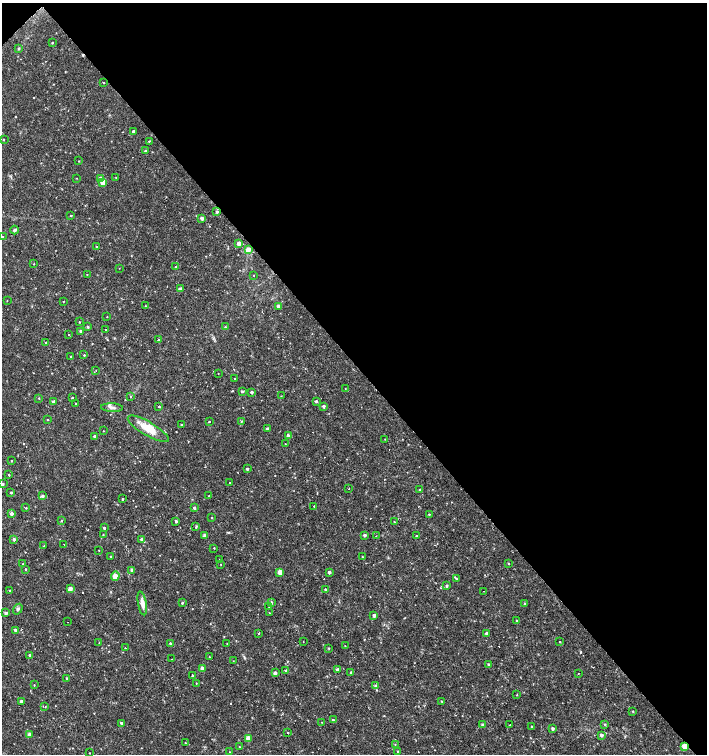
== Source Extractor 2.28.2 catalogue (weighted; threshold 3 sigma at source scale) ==
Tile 3 of 4 x 4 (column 3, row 1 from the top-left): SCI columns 3028-4436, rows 4511-6014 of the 5991 x 6017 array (HDU 1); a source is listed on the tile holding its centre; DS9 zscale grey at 2 x 2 block average (1 PNG px = mean of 2 x 2 image px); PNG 709 x 756 px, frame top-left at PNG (2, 3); each listed source drawn as its Kron ellipse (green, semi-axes under 4 px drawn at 4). Shown black and unused: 48% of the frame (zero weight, under 2 of 3 exposures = <1% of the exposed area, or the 3 px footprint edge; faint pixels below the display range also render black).
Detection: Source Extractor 2.28.2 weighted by HDU 2 'WHT'; one run over the whole footprint, this tile lists its part. Background 0.0173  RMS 0.0019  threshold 0.00854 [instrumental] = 3 sigma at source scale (4.5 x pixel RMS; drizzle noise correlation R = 1.50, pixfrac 1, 0.0396/0.0396 arcsec/px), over >= 5 px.
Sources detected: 200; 20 cosmic-ray / hot-pixel residue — neither listed nor drawn; the other 180 listed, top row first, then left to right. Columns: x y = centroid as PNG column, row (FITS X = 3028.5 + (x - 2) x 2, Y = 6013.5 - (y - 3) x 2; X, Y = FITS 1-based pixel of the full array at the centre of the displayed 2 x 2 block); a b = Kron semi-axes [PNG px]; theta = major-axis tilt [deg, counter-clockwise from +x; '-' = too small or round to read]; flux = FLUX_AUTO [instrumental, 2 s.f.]
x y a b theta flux
52 43 2 2 - 0.33
19 49 3 3 - 0.47
103 83 2 2 - 0.53
133 131 2 2 - 0.86
4 139 2 2 - 0.25
149 141 2 2 - 0.48
146 151 2 2 - 1.3
79 161 2 2 - 0.23
116 177 2 2 - 0.2
77 178 2 2 - 0.16
100 178 3 3 - 1.6
103 182 3 3 - 7.8
217 212 3 2 - 0.9
71 215 2 2 - 0.32
202 218 3 2 - 1.8
14 230 4 3 - 0.93
3 237 2 2 - 0.3
239 243 3 2 - 4
96 247 2 2 - 0.44
248 250 3 3 - 6.7
34 264 2 2 - 0.21
176 267 4 2 - 0.72
119 268 2 2 - 0.14
87 274 2 2 - 0.24
254 275 2 2 - 0.18
180 289 2 2 - 2
7 300 2 2 - 0.21
63 301 2 2 - 0.26
146 306 3 2 - 0.22
278 306 3 2 - 2
107 317 2 2 - 0.17
79 322 2 2 - 0.26
88 327 3 3 - 0.72
225 327 3 2 - 0.33
106 329 2 2 - 0.46
81 331 2 2 - 1.2
69 335 2 2 - 0.9
159 340 2 2 - 1.6
46 343 2 2 - 3.7
84 355 3 3 - 0.33
71 356 2 2 - 0.34
96 370 2 2 - 0.16
218 373 2 2 - 0.16
235 378 3 2 - 0.28
345 388 2 2 - 0.16
242 391 3 3 - 0.71
252 392 2 2 - 1.3
131 396 3 2 - 0.28
281 396 2 2 - 0.25
39 398 3 2 - 0.33
72 398 2 2 - 0.59
316 401 3 2 - 0.77
53 402 2 2 - 1.8
76 404 2 2 - 0.24
159 406 2 2 - 0.63
323 406 2 2 - 1.3
112 408 11 4 -2 1.5
48 419 2 2 - 1.1
242 421 3 2 - 0.24
209 422 2 2 - 0.93
181 425 3 2 - 0.33
267 428 2 2 - 0.97
148 429 23 7 -31 7.9
103 431 2 2 - 0.17
95 436 2 2 - 1.3
288 436 3 3 - 2.3
385 439 2 2 - 0.24
285 444 2 2 - 0.19
11 461 2 2 - 0.32
247 469 2 2 - 0.82
9 475 2 2 - 0.43
230 482 2 2 - 0.51
2 484 2 2 - 1.3
349 489 3 2 - 0.17
420 490 2 2 - 0.55
11 492 2 2 - 0.56
42 496 3 3 - 1.4
209 496 2 2 - 0.36
122 499 2 2 - 0.36
314 506 2 2 - 0.28
26 508 2 2 - 0.26
194 508 2 2 - 1.2
12 514 3 2 - 2
429 514 2 2 - 0.36
212 517 2 2 - 0.23
62 521 3 2 - 0.29
176 521 2 2 - 1.2
394 522 2 2 - 0.29
196 527 3 2 - 0.61
104 528 3 2 - 0.69
103 534 2 2 - 0.21
205 535 4 2 - 0.52
365 535 2 2 - 1.4
376 536 2 2 - 0.15
416 536 2 2 - 0.42
14 539 3 2 - 1.4
142 539 2 2 - 2.4
64 544 2 2 - 0.22
44 546 2 2 - 0.31
214 548 2 2 - 0.25
99 550 2 2 - 0.16
111 556 2 2 - 0.33
362 557 2 2 - 0.23
219 560 2 2 - 0.25
23 564 2 2 - 0.19
221 564 2 2 - 0.19
509 564 2 2 - 0.3
26 569 2 2 - 0.37
132 570 3 2 - 1.5
280 572 3 2 - 6.4
329 572 2 2 - 1.4
115 576 5 4 - 3.2
456 578 3 2 - 0.3
447 586 3 2 - 1
70 589 3 2 - 4.1
326 589 2 2 - 1.2
10 591 2 2 - 0.67
483 591 2 2 - 0.52
142 603 12 4 -80 2.9
182 603 3 2 - 0.7
271 603 3 2 - 1.4
524 603 2 2 - 0.28
269 607 2 2 - 0.23
18 609 6 4 56 0.87
6 613 2 2 - 1.8
269 613 3 2 - 0.21
374 615 2 2 - 2.1
517 621 2 2 - 0.44
67 622 2 2 - 0.72
15 630 2 2 - 1.4
259 633 2 2 - 0.52
487 633 3 2 - 1.3
303 642 2 2 - 0.73
560 642 2 2 - 1.3
99 643 3 2 - 0.17
170 643 3 2 - 0.83
227 643 2 2 - 0.33
345 646 3 2 - 0.21
125 648 2 2 - 0.31
329 648 3 2 - 0.35
30 655 2 2 - 0.93
209 657 2 2 - 0.25
171 659 2 2 - 0.18
233 661 2 2 - 0.16
489 665 2 2 - 1.5
202 668 3 2 - 2.8
338 669 3 3 - 0.85
286 670 2 2 - 0.37
351 672 2 2 - 0.5
275 673 2 2 - 2.3
578 673 2 2 - 0.27
192 675 2 2 - 1.2
67 678 3 3 - 0.49
196 683 2 2 - 0.18
34 685 2 2 - 0.2
376 686 3 2 - 1.5
517 695 2 2 - 0.24
21 701 2 2 - 1.5
442 701 3 2 - 0.3
45 706 2 2 - 0.37
633 711 3 2 - 0.29
333 720 3 3 - 0.53
322 722 2 2 - 0.15
121 723 2 2 - 1.3
605 724 3 3 - 0.44
483 725 3 2 - 2.8
509 725 2 2 - 0.51
532 726 2 2 - 0.37
553 729 2 2 - 1.4
288 733 2 2 - 0.24
29 734 3 2 - 2.4
601 735 3 3 - 1.5
248 738 3 2 - 6.6
185 743 2 2 - 0.25
395 744 3 2 - 0.2
685 746 3 2 - 7.7
239 747 2 2 - 0.3
397 751 3 2 - 0.2
230 752 2 2 - 0.19
89 753 2 2 - 0.18
Overlapping masked pixels (flux is a lower limit): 1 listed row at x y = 685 746
Isophote crosses this tile's border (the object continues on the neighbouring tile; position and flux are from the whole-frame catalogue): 1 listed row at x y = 2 484
Diffuse or blended objects may show on this block-average render without a row.